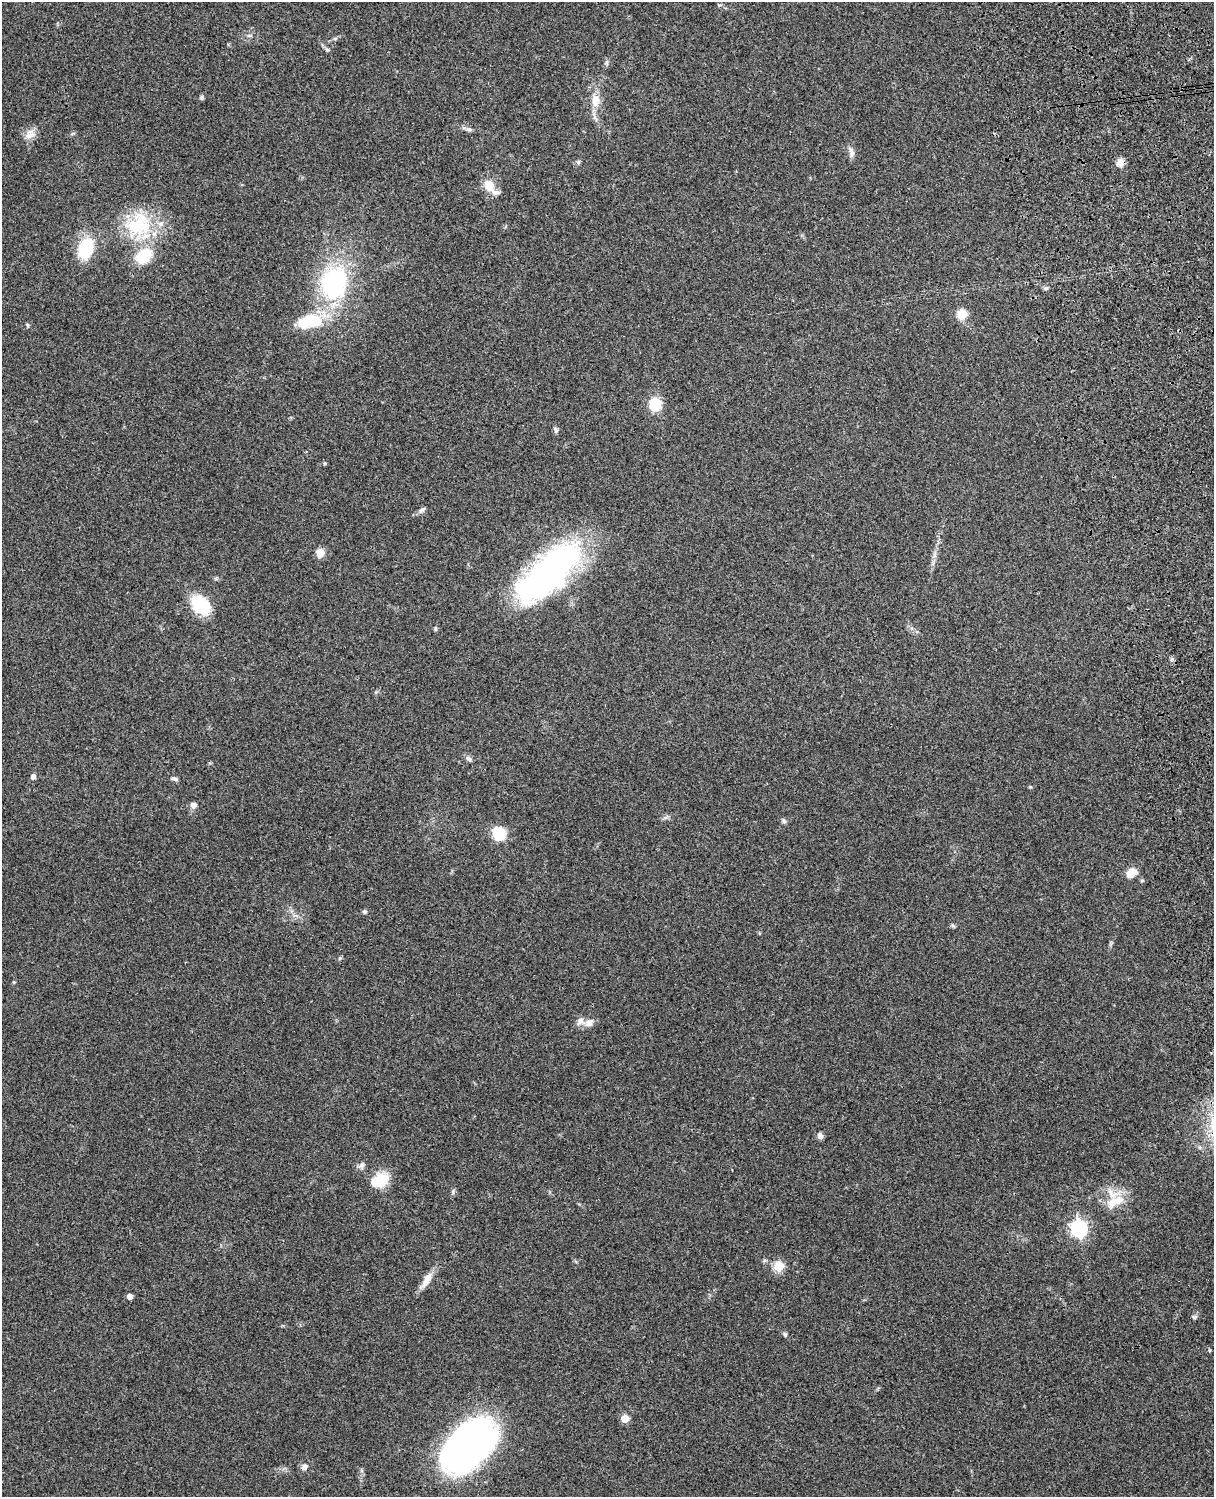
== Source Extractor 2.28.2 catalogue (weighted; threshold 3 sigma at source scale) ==
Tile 6 of 4 x 3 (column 2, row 2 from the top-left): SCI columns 1331-2542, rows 1660-3154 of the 5088 x 4927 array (HDU 1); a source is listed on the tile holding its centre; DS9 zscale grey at full resolution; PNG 1216 x 1499 px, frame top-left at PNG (2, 2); no overlay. Shown black and unused: <1% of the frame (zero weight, under 3 of 4 exposures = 6% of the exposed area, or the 3 px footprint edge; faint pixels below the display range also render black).
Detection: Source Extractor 2.28.2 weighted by HDU 2 'WHT'; one run over the whole footprint, this tile lists its part. Background 0.211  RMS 0.0082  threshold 0.037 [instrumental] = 3 sigma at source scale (4.5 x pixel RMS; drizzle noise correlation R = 1.50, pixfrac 1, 0.05/0.05 arcsec/px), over >= 5 px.
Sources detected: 55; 4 inside a brighter listed object's ellipse — not listed separately; the other 51 listed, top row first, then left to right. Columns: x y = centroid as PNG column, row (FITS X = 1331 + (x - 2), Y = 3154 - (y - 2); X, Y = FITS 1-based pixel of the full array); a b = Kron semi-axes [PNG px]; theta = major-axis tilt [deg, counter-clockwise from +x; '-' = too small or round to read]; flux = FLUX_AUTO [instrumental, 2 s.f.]
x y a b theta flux
249 35 8 4 8 1.6
335 38 6 4 19 1.3
327 50 7 5 -61 1.6
201 97 6 5 - 1.4
595 100 18 10 88 11
468 129 10 5 -5 2.4
29 135 17 9 22 6.1
851 151 15 6 -68 3.8
578 162 6 5 - 1.3
1120 162 8 8 - 6.2
489 185 14 11 -59 12
138 225 38 31 33 55
86 248 18 13 70 45
334 283 39 30 72 100
1045 288 7 4 26 1.6
961 314 5 5 - 41
309 321 34 18 10 35
655 404 13 11 82 21
556 430 8 5 -70 1.9
325 463 5 3 - 0.85
422 510 10 6 38 2.4
320 553 9 8 - 8.2
548 573 83 33 43 230
201 605 19 13 -47 43
469 758 10 5 -37 2.2
33 777 7 6 - 2.9
174 779 8 5 -19 2.1
193 805 8 7 - 3.6
784 821 6 6 - 1.8
499 834 12 11 - 24
1131 873 10 8 41 12
1142 881 6 4 0 1
364 912 5 5 - 1.4
953 926 7 4 -36 1.2
14 982 5 3 - 0.75
589 1023 13 9 35 5.4
820 1136 7 6 - 3.1
361 1166 10 7 33 2.7
380 1180 22 16 29 18
1114 1202 30 13 27 16
1079 1228 7 7 - 250
764 1261 6 4 19 1.4
779 1266 5 5 - 44
427 1280 23 9 60 8.6
130 1296 4 4 - 5.8
1194 1317 7 5 27 1.6
785 1334 6 5 - 1.4
1209 1350 5 3 - 0.78
625 1419 5 5 - 19
468 1444 56 34 45 370
304 1467 8 7 - 3.5
Overlapping masked pixels (flux is a lower limit): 1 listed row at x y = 1120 162
Unlisted compact peaks at least as high as the median listed source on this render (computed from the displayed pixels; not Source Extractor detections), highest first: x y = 453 1192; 340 958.